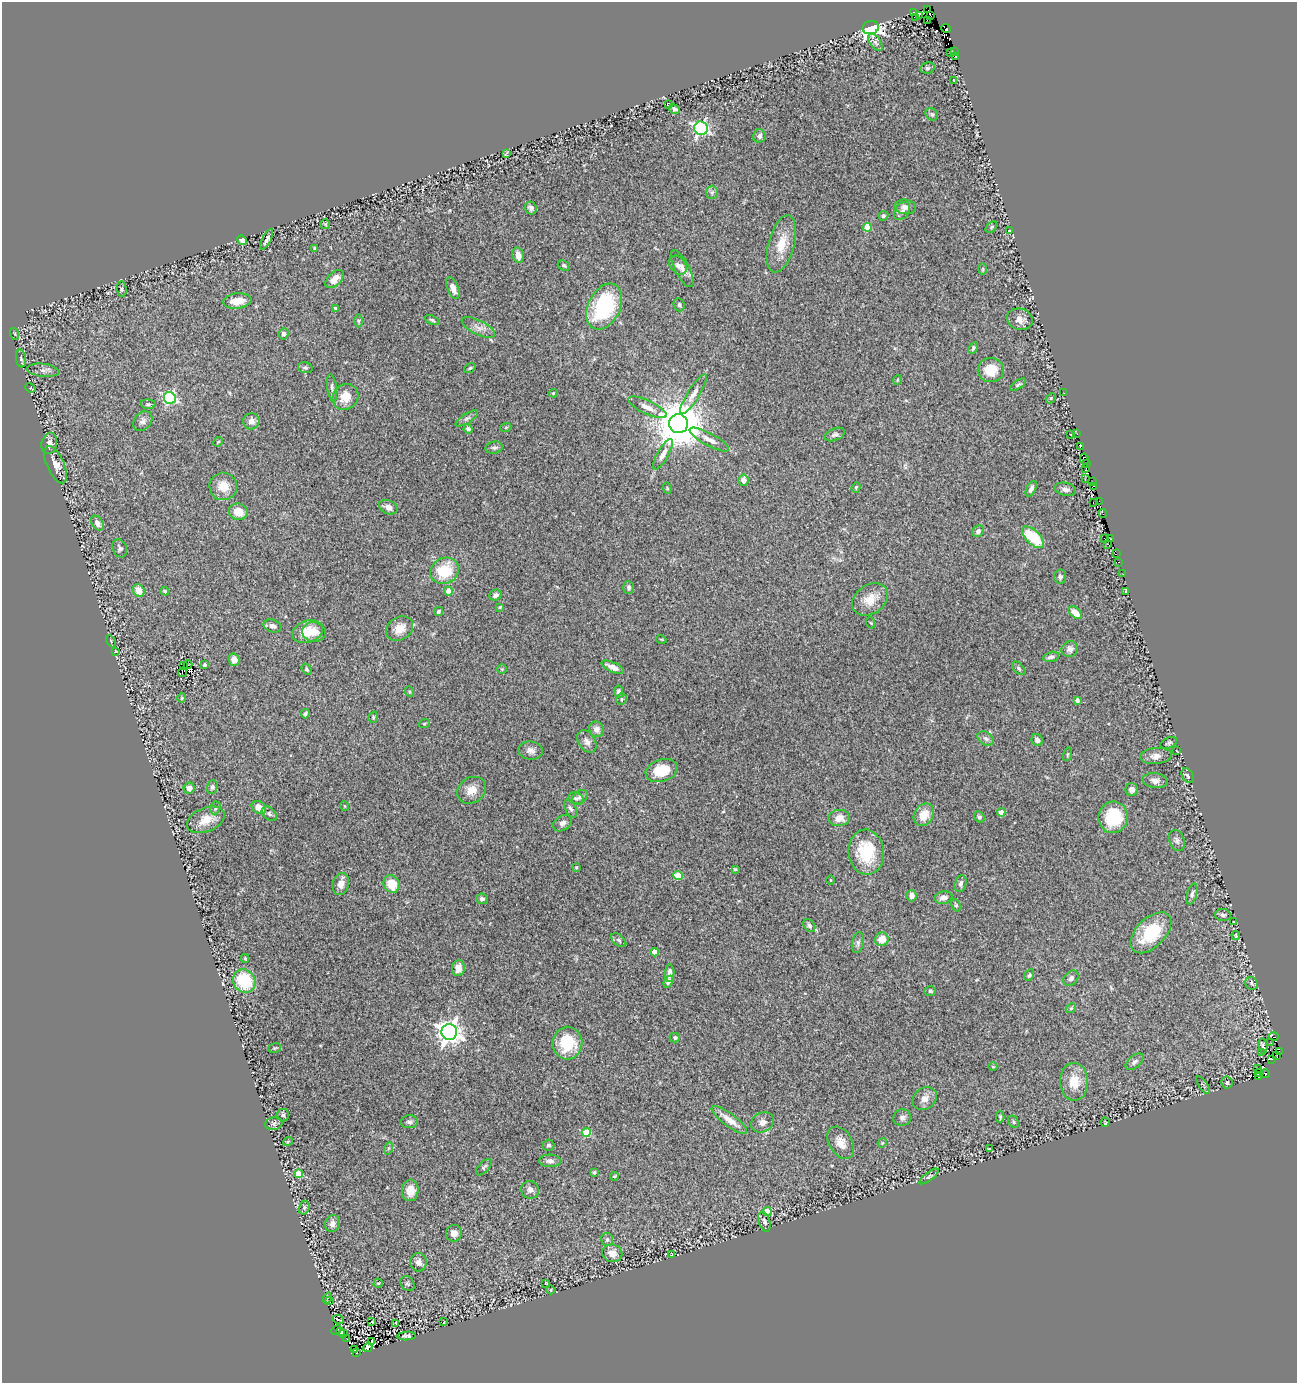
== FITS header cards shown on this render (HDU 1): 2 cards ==
NAXIS1  =                 1295
NAXIS2  =                 1381

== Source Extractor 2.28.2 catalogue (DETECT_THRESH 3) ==
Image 1295 x 1381 px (HDU 1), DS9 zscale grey, 1 PNG px = 1 image px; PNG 1299 x 1385 px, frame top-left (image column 1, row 1381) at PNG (2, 2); each listed source drawn as its Kron ellipse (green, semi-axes under 4 px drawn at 4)
Background 0.068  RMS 0.017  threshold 0.0521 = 3 sigma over >= 5 px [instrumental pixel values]
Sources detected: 291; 4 with non-positive FLUX_AUTO (blend fragments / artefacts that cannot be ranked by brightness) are neither listed nor drawn; the other 287 listed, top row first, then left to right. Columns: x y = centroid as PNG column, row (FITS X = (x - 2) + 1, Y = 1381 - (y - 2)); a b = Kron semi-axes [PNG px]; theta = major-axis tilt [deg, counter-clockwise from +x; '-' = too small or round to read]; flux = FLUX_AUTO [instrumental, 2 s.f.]
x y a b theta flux
928 10 2 2 - 20
913 12 3 2 - 24
919 15 2 2 - 14
930 15 3 2 - 31
916 17 2 2 - 34
927 20 3 2 - 47
871 28 8 6 11 370
946 28 5 4 - 130
875 42 10 5 -53 4.2
950 52 3 2 - 1.1
954 52 2 2 - 1.5
956 56 3 3 - 62
927 68 7 5 13 2.1
954 81 3 2 - 0.8
669 105 4 3 - 1.7
674 109 6 5 - 3.4
932 114 7 5 -43 2.3
701 128 7 6 - 260
759 136 7 6 - 4.5
506 154 4 2 - 1.1
712 192 7 5 88 3.1
905 207 11 7 -6 5.4
531 208 6 6 - 4.2
902 211 10 7 54 4.5
883 216 5 5 - 2.2
325 224 5 5 - 1.4
867 227 4 4 - 28
991 227 7 4 43 1.7
1009 231 3 2 - 0.7
267 239 11 4 64 4.2
242 240 5 4 - 4.5
781 244 29 13 74 24
315 249 4 4 - 2.4
518 255 8 5 -77 7.6
564 265 6 4 -26 2.1
678 265 10 7 -52 4.6
682 269 20 7 -63 7.9
983 269 5 3 - 1.2
335 279 11 6 45 9.1
453 288 11 5 -68 8.6
122 289 7 5 -85 2.3
237 301 14 7 7 17
679 305 6 5 - 2.5
604 306 24 16 64 110
335 308 3 3 - 2.3
1020 319 13 10 -15 8.9
432 320 8 4 -25 2.3
358 321 6 4 90 1.8
478 327 18 7 -27 8.3
15 334 6 4 -71 1.2
284 334 5 5 - 3.1
973 348 6 4 62 2.2
21 358 9 5 -81 2.2
305 368 7 5 -15 2.1
470 368 6 4 36 1.7
43 370 16 6 -7 6.3
991 370 13 12 - 22
897 380 5 3 - 1
1018 385 9 4 34 2.2
30 388 6 3 -24 1.1
332 388 14 5 -81 3.5
553 393 4 4 - 1.1
1064 393 3 2 - 1.1
693 394 23 6 58 9.2
345 397 13 12 - 19
170 398 6 6 - 160
1051 398 6 4 45 1.5
148 404 7 4 -1 2.2
647 407 21 6 -25 9.2
467 418 13 4 32 3.8
143 421 11 8 47 4.8
251 421 8 8 - 6.3
679 424 9 9 - 6300
506 427 5 3 - 1.1
468 429 5 4 - 3.3
1071 434 2 2 - 0.73
1077 434 2 2 - 2.7
835 435 11 6 22 3.5
709 440 22 6 -28 9.4
218 442 5 4 - 1.2
49 443 11 7 74 5.9
1080 446 4 2 - 1.8
494 448 9 6 9 3.2
663 454 17 5 60 7.2
1084 459 5 3 - 160
1087 464 3 2 - 3.5
56 465 20 8 -66 11
1086 468 2 2 - 3.3
1085 479 3 2 - 0.96
744 480 6 5 - 8.3
1093 482 2 2 - 11
223 486 14 13 - 17
1094 486 3 2 - 6.3
856 487 5 4 - 1.4
667 488 5 3 - 1.1
1031 489 8 4 65 3.9
1065 489 11 6 -12 5.3
1099 501 3 2 - 61
1093 503 2 2 - 6.1
388 507 9 6 -21 6.4
238 512 9 8 - 16
1103 513 4 2 - 23
97 523 8 5 -58 6.8
978 531 6 5 - 3.9
1033 537 14 7 -44 49
1104 538 2 2 - 3.1
1111 539 3 2 - 33
1108 544 2 2 - 29
120 548 9 7 -68 3.2
1116 554 4 2 - 1.4
1119 562 3 2 - 5
445 571 15 12 28 42
1123 574 2 2 - 2.3
1060 577 7 6 - 2.7
629 587 6 5 - 3.9
139 591 7 5 -61 10
165 591 4 4 - 2.2
448 591 4 4 - 18
1126 592 4 3 - 4.9
495 595 6 5 - 3.9
870 599 19 14 34 19
500 607 3 2 - 0.92
438 611 5 4 - 2.4
1075 613 8 5 -41 13
871 623 5 3 - 0.95
273 626 9 6 -16 5.3
400 628 14 11 33 13
308 631 15 11 20 23
314 632 12 10 -7 9.2
661 639 5 3 - 0.87
111 641 7 3 -60 1.1
1070 649 8 7 - 4.4
115 651 4 3 - 1
1051 657 8 5 12 3.6
234 660 6 5 - 7.2
188 665 4 2 - 0.97
205 665 4 3 - 1.6
184 666 4 2 - 0.89
613 667 12 4 -24 6.2
1019 668 8 5 -46 2.2
307 669 6 4 -57 2
502 669 4 4 - 1.3
183 672 4 4 - 4.4
410 692 5 3 - 1.2
619 692 6 4 -81 3.6
182 698 4 4 - 1.2
621 699 6 5 - 1.7
1077 700 4 4 - 3.7
305 714 5 3 - 2
373 717 6 4 72 1.6
424 724 6 3 19 1.3
597 729 8 7 - 7.2
986 738 9 6 -32 4.1
1037 740 6 5 - 3.3
587 742 12 8 -56 6
1169 743 9 5 25 2.1
531 750 12 9 -7 6.7
1177 751 3 2 - 0.74
1067 754 7 3 71 1.2
1156 756 16 8 6 8.6
662 771 16 11 17 28
1188 776 8 5 -61 2.9
1155 781 12 7 -7 6.4
212 787 7 5 71 2.4
189 788 5 5 - 7
472 790 15 12 35 13
1132 790 6 6 - 5.5
580 797 9 6 36 3.5
576 799 7 6 - 2.5
344 806 5 3 - 0.92
259 807 8 6 -38 12
215 808 6 5 - 2.5
571 809 10 5 -61 3.3
1001 812 4 4 - 12
269 814 8 6 -41 2.7
924 815 12 9 57 17
979 817 6 5 - 2.3
1113 817 16 14 83 53
839 818 11 8 8 11
206 820 20 12 22 17
562 823 10 7 33 5.3
1177 840 11 7 -70 4
866 852 23 18 -85 51
576 867 4 3 - 1.2
735 869 4 4 - 1.2
678 875 5 4 - 33
831 880 5 3 - 0.97
341 884 11 8 76 8.4
392 884 9 7 -65 23
961 884 8 5 76 3.9
1192 894 10 5 74 3.2
912 896 6 5 - 6.3
943 898 9 6 11 5.9
482 899 6 5 - 3.3
956 905 6 4 -71 2
1223 915 8 6 -9 3
1234 921 3 2 - 1
809 926 7 5 -53 3.5
1151 933 25 14 45 49
1236 935 4 3 - 1.3
882 939 7 6 - 15
619 940 9 5 -39 2.6
858 943 10 6 80 3.2
654 952 4 4 - 16
245 958 4 4 - 1.1
458 968 8 6 81 9.5
669 973 9 5 88 7.7
1029 975 6 4 61 2.3
1071 978 9 6 49 4
244 981 12 11 - 59
668 982 6 4 60 3.4
1251 983 7 6 - 2.6
930 991 6 5 - 1.6
1071 1008 5 4 - 1.6
449 1032 8 8 - 1000
1274 1037 5 3 - 1.7
675 1038 5 4 - 2.6
567 1043 16 15 - 42
1271 1043 2 2 - 0.65
1263 1046 7 4 -80 2.6
275 1048 6 4 20 1.5
1279 1051 2 2 - 2.1
1262 1052 2 2 - 3.5
1277 1055 3 2 - 5.2
1272 1059 4 2 - 3.2
1134 1062 10 6 42 3.8
993 1067 4 3 - 0.88
1258 1068 3 3 - 4.5
1259 1073 3 2 - 140
1265 1074 5 3 - 98
1259 1077 3 2 - 3.4
1074 1082 19 14 -87 23
1227 1083 6 5 - 1.9
1203 1085 10 2 -56 1.3
925 1099 13 10 39 8.9
283 1115 6 5 - 2.5
1000 1117 5 3 - 1.8
902 1118 9 8 - 4.3
729 1120 21 6 -37 15
409 1122 8 6 3 3.6
762 1122 12 9 26 6.2
1013 1122 7 5 -58 1.9
1105 1122 4 2 - 1.3
273 1124 9 6 9 3.2
586 1133 4 4 - 48
288 1141 5 3 - 0.96
841 1143 18 11 -59 12
882 1143 5 3 - 1.1
548 1145 6 5 - 2.7
389 1148 6 4 70 1.7
989 1149 3 2 - 0.98
550 1161 11 6 -2 4.8
484 1167 10 5 46 2.5
594 1172 4 3 - 2.5
299 1174 4 4 - 42
614 1176 4 3 - 1.2
929 1176 11 4 37 2.1
410 1190 11 8 85 13
530 1190 9 8 - 4.9
304 1208 7 5 74 2.5
767 1211 4 4 - 32
764 1222 10 5 -72 3.5
333 1223 9 7 77 5.3
454 1233 8 8 - 7.7
607 1240 6 6 - 2.4
612 1253 10 9 - 11
671 1255 3 2 - 0.83
419 1262 9 8 - 6.5
378 1283 5 4 - 1.1
546 1283 3 3 - 0.9
407 1284 8 6 -51 2.2
551 1290 4 3 - 0.83
327 1298 5 3 - 1.3
329 1301 4 4 - 1.1
338 1319 6 2 -12 1.5
371 1322 3 3 - 15
444 1322 3 2 - 0.96
396 1323 4 2 - 1
336 1330 5 3 - 4.6
340 1331 4 3 - 14
343 1334 3 3 - 11
407 1336 9 3 4 3.3
347 1339 2 2 - 2.2
372 1341 3 2 - 0.91
368 1347 5 4 - 4.6
354 1349 4 3 - 3.9
357 1353 3 2 - 4.6
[4 non-positive-flux detections neither listed nor drawn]